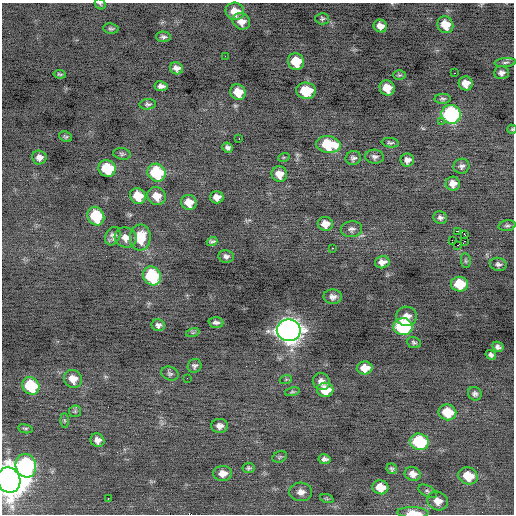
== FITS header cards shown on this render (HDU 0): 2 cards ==
NAXIS1  =                  512 / Axis length
NAXIS2  =                  512 / Axis length

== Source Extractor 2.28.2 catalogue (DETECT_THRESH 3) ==
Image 512 x 512 px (HDU 0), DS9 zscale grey, 1 PNG px = 1 image px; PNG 516 x 516 px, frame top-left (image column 1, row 512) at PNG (2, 3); each listed source drawn as its Kron ellipse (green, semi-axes under 4 px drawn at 4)
Background -0.00143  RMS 0.74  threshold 2.21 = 3 sigma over >= 5 px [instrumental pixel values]
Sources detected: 111; all 111 listed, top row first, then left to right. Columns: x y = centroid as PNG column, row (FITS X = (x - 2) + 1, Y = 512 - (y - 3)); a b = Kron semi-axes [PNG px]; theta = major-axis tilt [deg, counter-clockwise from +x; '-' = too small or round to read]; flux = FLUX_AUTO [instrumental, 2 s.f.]
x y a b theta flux
100 4 6 5 - 66
235 11 9 8 - 680
322 19 7 6 - 96
241 21 9 8 - 450
445 25 9 7 -60 790
380 26 7 6 - 350
111 28 8 5 -7 98
163 37 7 5 -2 130
225 56 2 2 - 140
296 62 8 8 - 1200
505 62 11 3 4 110
176 68 6 6 - 240
454 73 2 2 - 260
501 73 7 6 - 200
60 74 6 3 -8 71
399 75 6 5 - 75
466 83 7 7 - 490
161 86 6 5 - 190
387 88 8 7 - 680
306 91 10 8 -4 1300
238 92 8 7 - 790
443 99 8 5 2 100
148 104 8 5 6 120
451 114 10 9 - 7400
441 121 2 2 - 140
512 129 5 4 - 53
65 137 6 5 - 80
239 138 2 2 - 29
390 143 8 4 -7 100
328 144 12 8 -9 2200
228 148 5 5 - 150
122 154 9 5 -10 100
39 157 7 7 - 240
284 157 6 3 18 53
375 157 9 7 -4 160
353 158 7 7 - 150
407 160 6 6 - 240
461 166 8 7 - 170
107 168 9 8 - 2400
156 173 9 8 - 3000
279 174 8 7 - 480
453 184 7 7 - 340
138 196 8 7 - 1100
157 196 9 8 - 590
217 197 7 6 - 320
189 202 8 7 - 600
96 216 9 8 - 2800
440 218 7 6 - 150
325 224 7 7 - 520
507 226 8 5 6 110
351 229 11 8 4 190
458 231 2 2 - 1600
465 235 2 2 - 690
113 236 10 7 62 230
126 238 11 10 - 400
140 238 13 10 85 1300
452 240 3 2 - 37
212 242 5 4 - 100
464 242 3 2 - 16
457 245 3 2 - 290
332 248 3 2 - 600
226 256 8 6 -9 180
466 261 7 5 -84 82
382 262 7 6 - 280
498 264 8 6 -11 160
152 276 10 8 -54 4000
459 284 8 7 - 1500
333 297 9 7 -3 240
406 316 10 9 - 470
216 323 7 5 -5 170
158 325 6 6 - 160
403 327 9 8 - 6000
289 330 12 11 - 45000
193 332 7 4 19 80
414 342 7 5 -21 100
498 347 6 5 - 150
491 355 5 4 - 150
195 366 7 6 - 150
365 368 8 6 2 640
170 374 9 6 -21 140
187 378 2 2 - 32
73 379 9 8 - 560
286 379 6 4 19 59
321 381 9 8 - 300
31 386 9 8 - 2900
325 390 8 7 - 1100
292 392 7 4 12 79
475 394 7 6 - 150
75 411 6 6 - 94
447 412 9 7 -18 1400
64 420 7 4 -89 65
220 426 8 7 - 270
25 429 7 4 -10 84
97 440 7 6 - 290
419 442 9 8 - 3700
280 457 7 5 22 82
325 459 6 4 -9 160
26 466 12 10 -73 8500
248 468 6 5 - 97
392 469 5 5 - 100
223 473 9 7 4 450
413 474 8 7 - 310
468 476 10 8 -20 1000
9 480 13 11 -69 83000
380 487 8 7 - 740
428 491 10 5 -29 110
301 492 11 9 -3 340
108 498 3 2 - 220
327 499 7 4 -19 74
438 501 10 9 - 400
413 513 16 5 -2 570
At the frame edge (FLAGS 8, measured only in part): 4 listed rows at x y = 100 4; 512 129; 9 480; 413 513